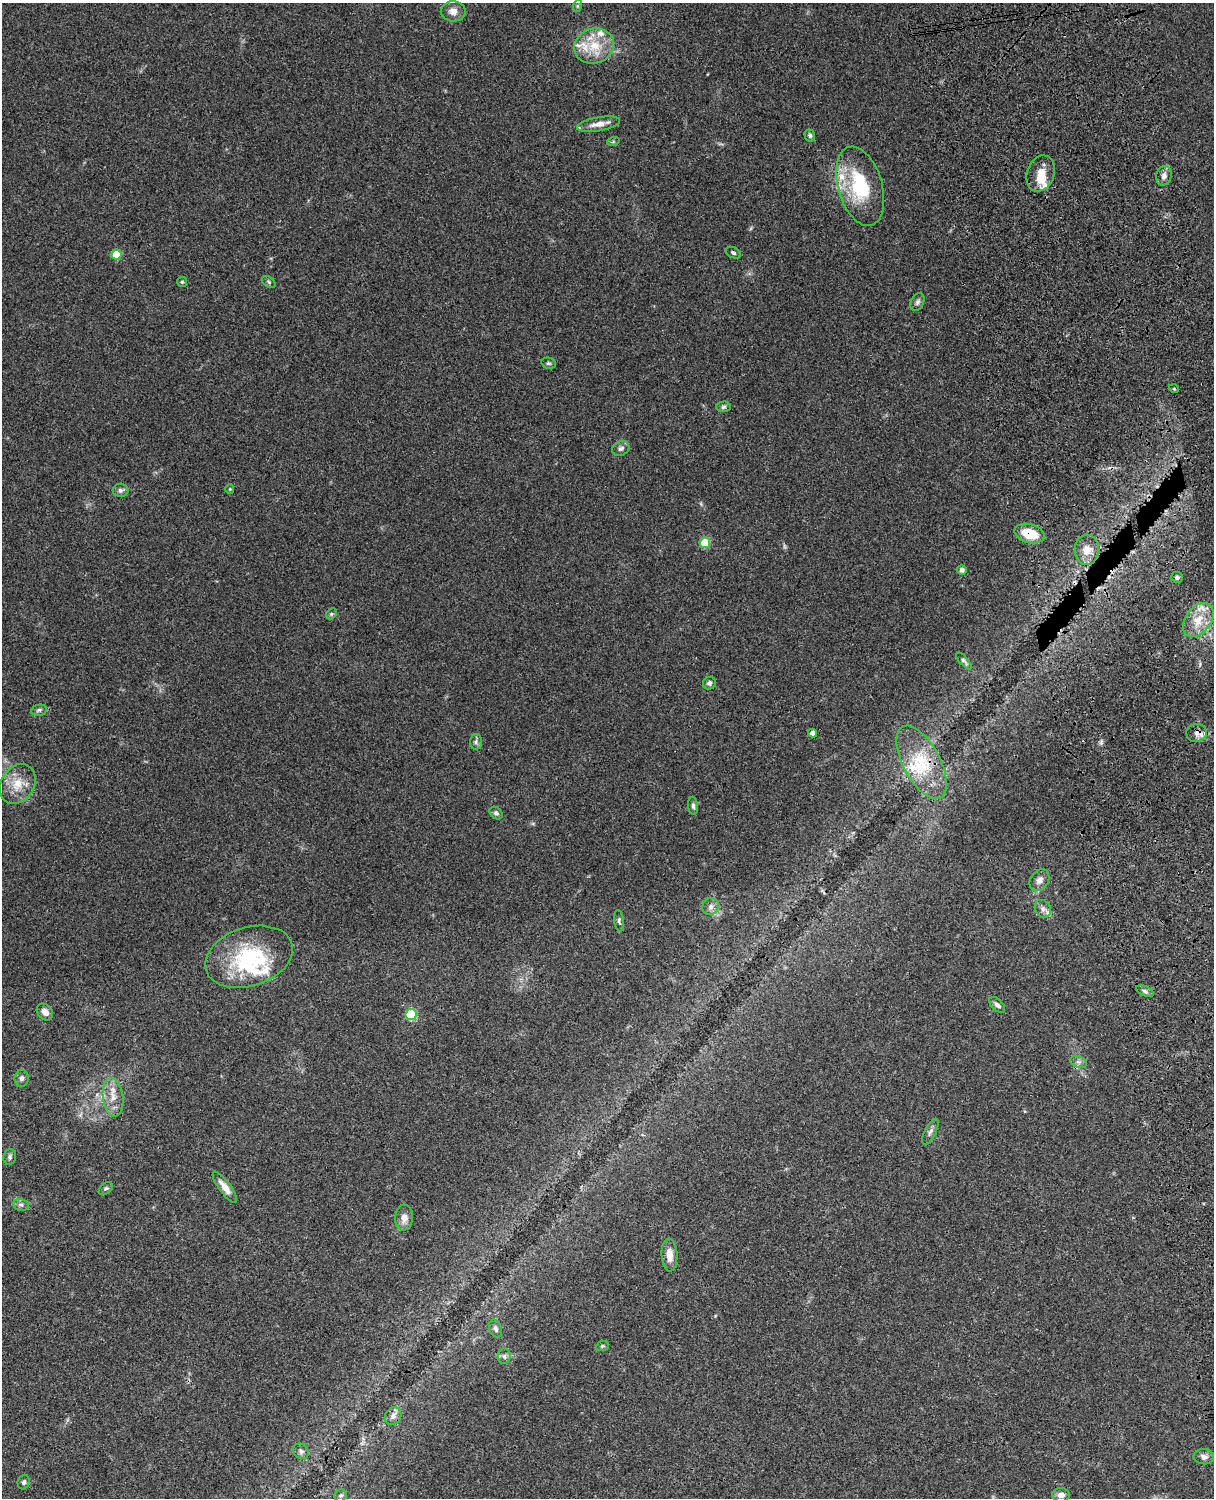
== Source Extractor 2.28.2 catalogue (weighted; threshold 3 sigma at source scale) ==
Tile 6 of 4 x 3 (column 2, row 2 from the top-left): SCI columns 1333-2544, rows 1773-3268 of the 5087 x 4927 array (HDU 1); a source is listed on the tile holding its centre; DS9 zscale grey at full resolution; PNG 1216 x 1500 px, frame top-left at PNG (2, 3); each listed source drawn as its Kron ellipse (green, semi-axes under 4 px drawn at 4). Shown black and unused: <1% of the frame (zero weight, under 3 of 4 exposures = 6% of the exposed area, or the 3 px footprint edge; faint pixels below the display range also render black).
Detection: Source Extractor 2.28.2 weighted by HDU 2 'WHT'; one run over the whole footprint, this tile lists its part. Background 0.103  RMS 0.0065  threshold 0.0292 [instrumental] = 3 sigma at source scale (4.5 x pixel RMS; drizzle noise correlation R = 1.50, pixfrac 1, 0.05/0.05 arcsec/px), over >= 5 px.
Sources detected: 76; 1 too faint to see at this stretch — neither listed nor drawn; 10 inside a brighter listed object's ellipse — not listed separately; the other 65 listed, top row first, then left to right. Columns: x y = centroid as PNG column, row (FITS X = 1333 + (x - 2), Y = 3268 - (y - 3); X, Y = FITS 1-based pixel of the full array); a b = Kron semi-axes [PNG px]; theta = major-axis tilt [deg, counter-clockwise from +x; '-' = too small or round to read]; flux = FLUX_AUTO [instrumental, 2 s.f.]
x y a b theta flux
577 6 6 4 72 0.79
453 11 12 10 -1 4.5
594 46 20 17 18 17
598 124 22 7 10 5.8
810 135 6 5 - 1.4
613 142 6 4 19 0.86
1041 173 18 13 70 9
1164 176 10 7 75 3.2
860 186 41 22 -74 41
733 253 8 5 -27 1.6
116 255 5 5 - 16
182 282 5 5 - 0.93
269 282 7 5 -37 1.2
917 302 9 6 65 1.9
548 363 7 5 -12 1.2
1174 389 5 3 - 0.62
724 407 7 5 3 1.3
621 448 9 7 26 2.3
230 489 5 4 - 0.64
121 490 8 6 1 2
1029 533 15 9 -16 15
705 543 5 5 - 20
1087 550 15 12 88 7.6
962 570 5 4 - 2.4
1177 577 6 5 - 1.3
331 614 6 4 46 1
1198 620 19 12 53 13
964 661 10 4 -48 1.5
709 683 6 6 - 1.6
39 710 8 5 10 1.6
813 733 4 4 - 3.4
1196 733 10 9 - 3.8
476 742 7 6 - 1.6
922 762 40 18 -62 31
18 784 21 16 58 13
693 806 9 5 -84 1.7
496 813 7 5 -42 1.5
1039 880 12 8 55 4
711 907 9 8 - 2.9
1043 909 9 7 -57 2.8
619 921 11 5 -82 1.5
249 957 45 29 18 55
1145 991 9 5 -25 1.7
997 1005 9 5 -44 2.4
45 1012 9 7 -47 4
411 1014 5 5 - 37
1078 1062 9 5 -19 2
22 1078 8 7 - 2
113 1097 19 10 -82 8.2
930 1132 14 5 62 2.3
10 1157 8 6 77 1.7
225 1187 19 6 -53 5.9
106 1188 8 5 40 1.2
21 1205 8 6 -11 1.8
404 1218 13 9 86 5.2
669 1255 16 8 -87 6.5
496 1329 9 6 -68 2
602 1346 6 5 - 0.93
504 1356 8 6 89 1.7
393 1416 9 7 53 2.7
301 1451 8 7 - 1.9
1204 1457 10 7 -5 2.8
24 1482 7 6 - 1.5
341 1495 6 5 - 1.2
1061 1495 8 7 - 3.7
Overlapping masked pixels (flux is a lower limit): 3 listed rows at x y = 1029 533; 1196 733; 922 762